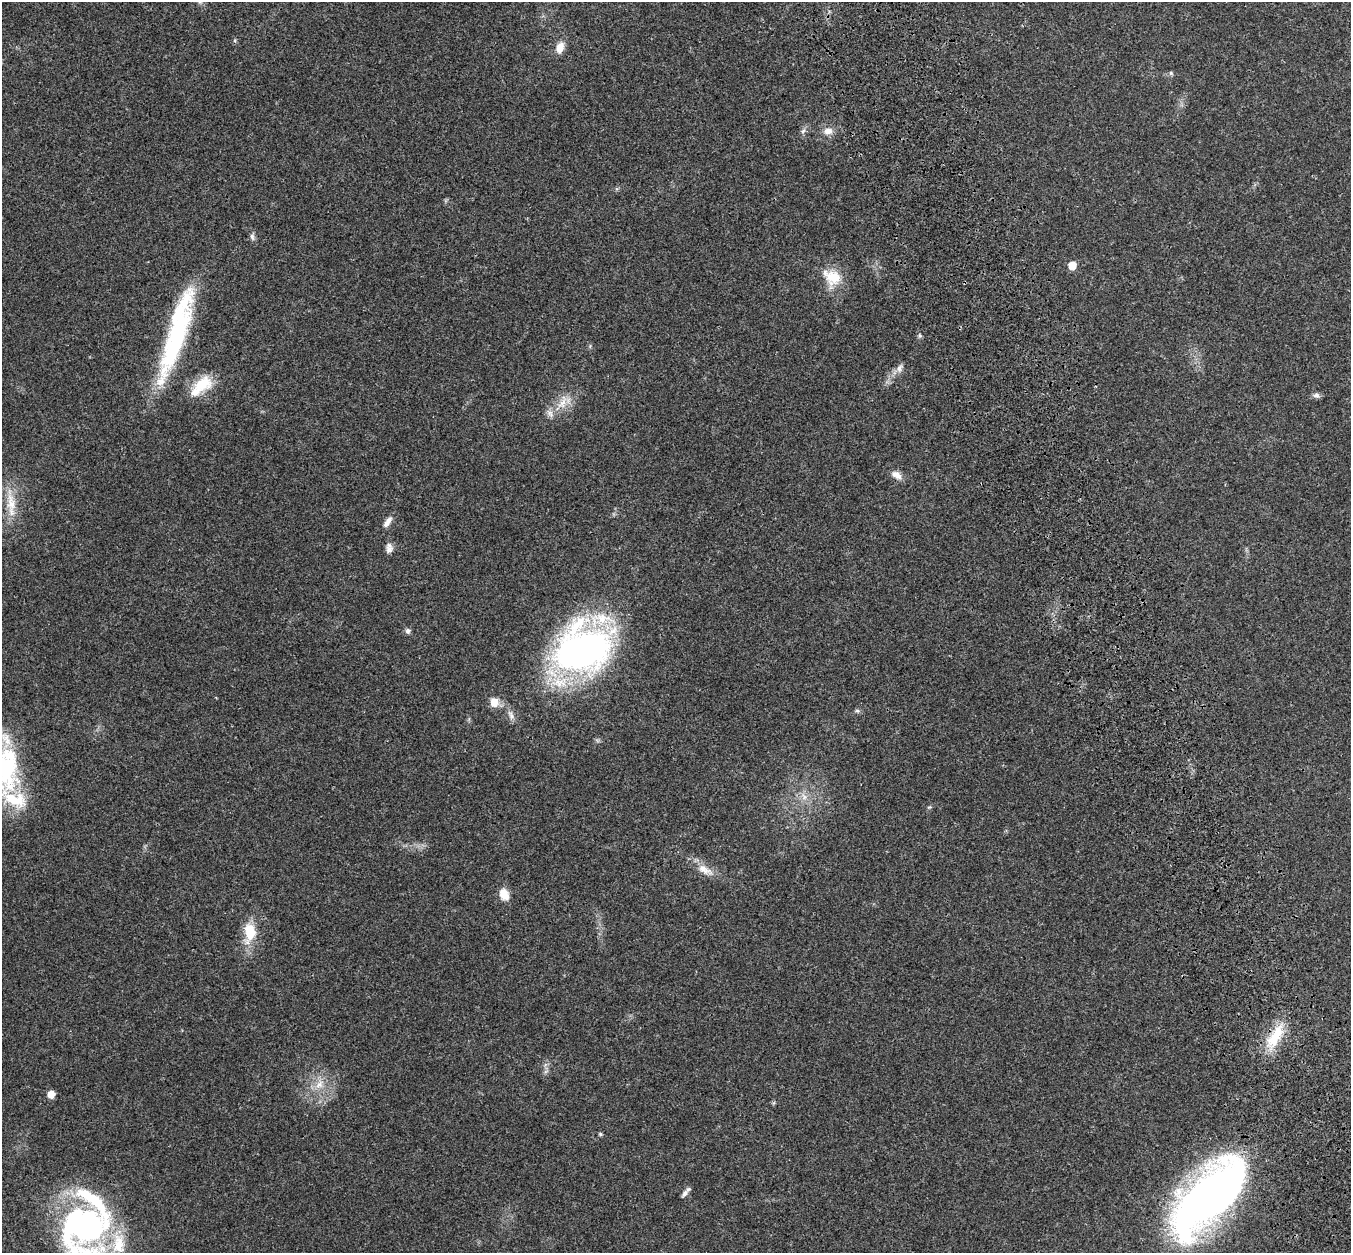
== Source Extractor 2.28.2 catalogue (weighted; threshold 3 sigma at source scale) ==
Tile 6 of 4 x 4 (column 2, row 2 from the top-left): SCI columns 1456-2804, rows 2709-3959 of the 5613 x 5470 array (HDU 1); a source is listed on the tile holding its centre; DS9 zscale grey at full resolution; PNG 1353 x 1255 px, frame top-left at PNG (2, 2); no overlay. Shown black and unused: <1% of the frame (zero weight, under 3 of 4 exposures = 9% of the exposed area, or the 3 px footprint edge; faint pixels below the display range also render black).
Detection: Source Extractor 2.28.2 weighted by HDU 2 'WHT'; one run over the whole footprint, this tile lists its part. Background 0.0228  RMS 0.0031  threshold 0.014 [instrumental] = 3 sigma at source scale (4.5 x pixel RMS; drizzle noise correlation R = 1.50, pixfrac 1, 0.0396/0.0396 arcsec/px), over >= 5 px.
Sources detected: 42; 2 inside a brighter object's white glare — not listed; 6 inside a brighter listed object's ellipse — not listed separately; the other 34 listed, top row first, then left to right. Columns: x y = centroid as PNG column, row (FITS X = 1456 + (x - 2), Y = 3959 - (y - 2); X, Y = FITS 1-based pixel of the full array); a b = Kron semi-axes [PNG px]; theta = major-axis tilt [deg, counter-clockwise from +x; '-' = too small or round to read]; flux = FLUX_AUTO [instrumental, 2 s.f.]
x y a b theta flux
560 47 15 9 73 3
1171 73 6 5 - 0.48
803 131 9 4 54 0.84
828 131 13 9 8 2.4
252 237 11 6 -83 1
1072 265 7 7 - 3.5
833 277 22 21 - 8.2
176 334 111 19 73 47
920 336 6 5 - 0.52
900 368 12 7 68 1.6
202 384 26 18 26 8.6
1316 395 9 7 -9 1
562 403 23 10 63 4.7
896 475 15 9 -30 2.3
11 503 39 11 -83 7.4
388 522 16 7 56 1.9
389 548 13 8 87 1.7
408 631 7 7 - 0.85
582 650 51 38 27 140
494 702 12 11 - 3.3
857 711 7 5 -21 0.59
511 715 15 7 -64 1.8
7 768 67 29 -88 38
804 797 11 7 -68 2
705 870 26 11 -30 4.2
504 894 14 10 -66 3.7
250 932 24 14 -88 8.5
1275 1037 30 16 53 10
319 1084 14 10 49 3.3
51 1094 7 6 - 2.8
600 1134 5 5 - 0.4
685 1193 13 6 46 1.1
1208 1197 91 39 46 200
84 1228 63 41 86 82
Overlapping masked pixels (flux is a lower limit): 1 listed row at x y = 1275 1037
Isophote crosses this tile's border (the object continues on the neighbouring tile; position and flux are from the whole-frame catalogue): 2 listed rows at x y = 7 768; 84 1228